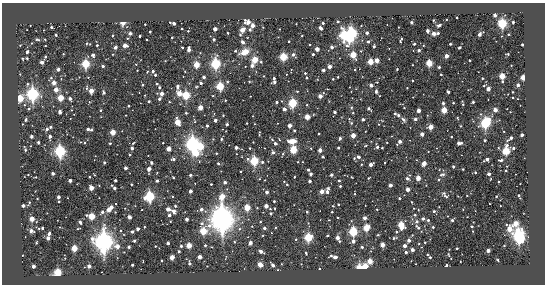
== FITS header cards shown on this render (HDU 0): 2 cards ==
NAXIS1  =                  543 / length of data axis 1
NAXIS2  =                  282 / length of data axis 2

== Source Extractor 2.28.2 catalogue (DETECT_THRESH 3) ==
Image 543 x 282 px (HDU 0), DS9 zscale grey, 1 PNG px = 1 image px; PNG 547 x 286 px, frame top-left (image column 1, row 282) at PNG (2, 3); no overlay
Background -12.2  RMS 600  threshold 1790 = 3 sigma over >= 5 px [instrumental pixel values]
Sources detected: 459; all 459 listed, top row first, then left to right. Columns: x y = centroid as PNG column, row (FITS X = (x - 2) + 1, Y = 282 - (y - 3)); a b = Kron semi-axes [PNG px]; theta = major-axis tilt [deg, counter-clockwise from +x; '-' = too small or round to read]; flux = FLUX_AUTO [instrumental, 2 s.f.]
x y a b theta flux
495 15 3 3 - 1.9e+05
457 18 2 2 - 3.6e+04
433 20 3 2 - 3.1e+04
338 21 3 3 - 5.4e+04
248 22 5 4 - 5.3e+05
411 22 3 3 - 6.6e+04
513 22 3 3 - 9.4e+04
123 23 4 4 - 5.0e+05
173 23 6 3 -20 2.5e+05
323 23 3 3 - 8.9e+04
502 23 4 4 - 6.2e+06
145 24 3 3 - 3.7e+04
296 24 2 2 - 2.4e+04
30 25 3 2 - 3.5e+04
252 25 6 3 59 4.6e+05
439 25 4 3 - 1.1e+05
361 26 2 2 - 2.9e+04
51 27 3 3 - 9.1e+04
320 28 4 3 - 1.4e+05
182 29 3 3 - 5.5e+04
215 29 3 3 - 4.2e+05
280 29 3 2 - 2.3e+04
242 30 4 3 - 8.6e+05
188 31 3 3 - 3.7e+04
427 31 3 3 - 2.1e+05
150 32 3 3 - 7.5e+04
130 33 4 4 - 9.7e+04
228 33 3 2 - 3.9e+04
352 33 5 4 - 4.8e+06
367 33 3 3 - 2.0e+05
438 33 3 3 - 9.2e+04
434 34 4 3 - 4.0e+05
480 34 5 3 - 2.7e+05
508 34 3 2 - 3.9e+04
56 35 3 3 - 8.3e+04
344 35 5 4 - 5.4e+06
112 36 3 3 - 4.8e+04
140 36 3 3 - 1.0e+05
127 38 3 3 - 3.4e+04
172 38 3 2 - 4.8e+04
37 39 6 4 -10 7.7e+04
45 39 3 3 - 3.6e+04
349 39 6 4 70 2.1e+06
147 40 3 2 - 3.2e+04
214 40 3 3 - 1.1e+05
401 40 5 2 - 7.1e+04
289 41 3 2 - 4.7e+04
242 42 4 3 - 1.6e+05
368 42 3 3 - 1.1e+05
87 43 5 3 - 6.1e+04
414 44 3 3 - 8.9e+04
450 44 3 3 - 4.7e+04
20 45 4 2 - 2.8e+04
97 45 3 3 - 5.4e+04
125 45 4 3 - 4.4e+05
522 45 3 3 - 9.3e+04
45 46 2 2 - 3.1e+04
115 47 4 3 - 1.2e+05
182 47 3 2 - 3.4e+04
332 47 3 3 - 1.9e+05
374 47 3 3 - 9.9e+04
459 48 4 3 - 8.3e+04
189 49 5 3 - 3.5e+05
317 49 3 3 - 5.7e+05
419 50 3 3 - 1.3e+05
235 51 3 3 - 5.9e+04
361 51 3 3 - 3.3e+04
27 52 3 3 - 1.4e+05
244 52 8 5 22 5.4e+05
200 53 2 2 - 2.0e+04
63 54 3 3 - 4.4e+04
313 54 3 3 - 8.6e+04
508 54 4 2 - 4.6e+04
93 55 3 3 - 1.6e+05
293 55 4 3 - 1.7e+05
353 55 4 3 - 1.8e+06
446 56 3 3 - 5.0e+05
45 57 4 3 - 7.3e+04
283 57 4 4 - 3.3e+06
27 58 3 3 - 7.0e+04
255 60 4 4 - 2.1e+06
377 60 3 3 - 6.2e+05
470 60 3 2 - 4.9e+04
42 62 3 3 - 3.7e+05
261 62 3 3 - 6.0e+04
370 62 4 3 - 1.5e+06
216 63 5 4 - 4.7e+06
429 63 4 3 - 2.1e+06
86 64 4 4 - 3.9e+06
196 65 4 3 - 1.8e+06
511 65 2 2 - 2.5e+04
103 66 3 3 - 1.2e+05
252 66 3 3 - 2.7e+05
329 66 3 3 - 4.2e+05
439 67 3 3 - 1.0e+05
58 69 3 3 - 2.6e+05
397 69 3 3 - 3.4e+04
137 70 2 2 - 3.0e+04
323 70 3 3 - 1.9e+05
153 71 3 3 - 1.1e+05
147 72 3 2 - 2.8e+04
305 73 3 3 - 5.7e+04
20 74 3 3 - 3.0e+04
441 74 3 2 - 2.9e+04
155 75 3 3 - 7.7e+04
502 76 3 3 - 1.6e+06
79 77 2 2 - 2.1e+04
204 77 3 3 - 2.2e+05
338 77 3 3 - 4.5e+04
523 77 3 3 - 1.2e+06
51 78 6 4 62 8.2e+04
88 78 3 3 - 4.0e+04
274 78 3 3 - 1.2e+05
306 78 3 3 - 7.7e+04
482 78 3 2 - 5.3e+04
333 79 3 3 - 4.1e+04
249 81 4 2 - 3.2e+04
412 81 3 2 - 4.1e+04
274 82 4 3 - 1.5e+05
377 82 2 2 - 2.7e+04
502 82 3 3 - 4.1e+04
54 83 3 3 - 5.3e+05
201 83 3 3 - 1.1e+05
27 84 5 4 - 6.7e+04
157 84 3 3 - 6.9e+04
143 85 3 3 - 7.7e+04
371 85 3 3 - 2.4e+05
518 85 3 3 - 2.4e+05
177 86 4 3 - 1.6e+05
220 86 4 4 - 3.6e+06
484 86 2 2 - 3.9e+04
159 87 3 3 - 7.6e+04
86 88 6 4 76 7.3e+04
407 88 3 3 - 3.7e+04
327 89 2 2 - 2.8e+04
488 89 4 3 - 3.7e+05
56 90 3 3 - 5.3e+05
91 91 3 3 - 8.6e+05
297 91 3 3 - 3.1e+04
376 91 5 3 - 6.6e+04
448 92 3 3 - 1.3e+05
512 92 3 2 - 4.3e+04
104 93 4 3 - 9.5e+04
179 93 4 3 - 7.5e+05
33 94 6 5 - 7.3e+06
162 94 3 3 - 3.8e+05
186 95 4 4 - 3.7e+06
213 96 3 3 - 4.0e+04
250 96 2 2 - 2.3e+04
320 96 4 3 - 4.6e+05
20 98 4 4 - 2.2e+06
60 98 4 4 - 1.7e+06
70 99 3 3 - 1.8e+05
159 99 3 3 - 1.7e+05
225 100 2 2 - 2.9e+04
149 101 3 3 - 9.3e+04
281 101 3 2 - 2.7e+04
169 102 3 3 - 4.2e+04
276 102 3 3 - 1.3e+05
473 102 3 3 - 9.5e+04
293 103 4 4 - 5.3e+06
443 103 3 3 - 1.1e+05
453 103 3 3 - 4.7e+04
24 105 5 4 - 5.6e+04
307 105 3 3 - 4.2e+04
463 105 5 4 - 5.7e+04
128 106 3 3 - 7.0e+04
200 107 4 3 - 7.8e+05
404 108 2 2 - 3.6e+04
29 109 4 4 - 8.3e+04
284 109 4 3 - 1.6e+05
369 109 4 3 - 1.3e+05
100 110 3 2 - 5.1e+04
418 110 3 3 - 4.4e+05
444 110 3 3 - 1.5e+06
495 110 3 3 - 5.2e+05
60 112 4 3 - 2.7e+05
335 112 3 3 - 1.1e+05
510 112 2 2 - 2.6e+04
186 113 3 3 - 6.1e+04
353 113 3 2 - 3.2e+04
395 114 3 3 - 7.3e+04
223 115 3 3 - 4.1e+04
398 115 3 3 - 9.8e+04
253 116 2 2 - 2.2e+04
307 117 3 3 - 1.0e+06
457 118 4 3 - 3.2e+04
363 119 3 3 - 1.7e+05
415 119 3 3 - 1.6e+05
26 120 3 3 - 7.8e+04
215 120 3 3 - 2.3e+05
403 120 6 4 -48 1.1e+05
194 121 7 3 -76 4.6e+04
177 122 4 3 - 1.5e+06
246 123 2 2 - 3.4e+04
351 123 5 5 - 6.4e+04
485 123 5 4 - 5.2e+06
22 124 2 2 - 3.2e+04
227 124 3 3 - 1.5e+05
378 124 3 2 - 2.3e+04
207 126 3 3 - 1.2e+05
289 126 3 3 - 4.6e+05
461 126 4 3 - 3.2e+04
50 127 4 3 - 5.4e+04
431 127 4 3 - 7.4e+05
47 129 3 3 - 1.4e+05
88 129 3 3 - 1.4e+05
91 130 3 3 - 8.4e+04
294 131 3 3 - 7.7e+04
113 132 3 3 - 1.2e+06
259 134 4 2 - 4.7e+04
319 134 2 2 - 3.2e+04
422 134 3 3 - 3.5e+05
353 135 3 3 - 7.6e+05
522 135 3 3 - 2.5e+05
31 136 3 3 - 1.9e+05
50 137 4 3 - 2.5e+05
451 137 2 2 - 3.8e+04
340 138 4 3 - 1.0e+05
511 138 3 3 - 1.6e+05
213 139 3 3 - 2.9e+04
221 139 4 3 - 6.1e+04
485 140 3 3 - 1.0e+05
292 141 6 4 -2 9.7e+05
38 142 3 3 - 1.0e+05
80 142 3 2 - 2.9e+04
253 142 2 2 - 2.2e+04
399 142 5 3 - 2.8e+05
84 143 4 4 - 4.8e+04
110 143 3 3 - 7.1e+04
133 143 4 2 - 3.3e+04
163 143 3 2 - 3.8e+04
275 143 3 3 - 1.6e+05
459 143 4 3 - 4.0e+05
192 144 6 6 - 9.1e+06
366 145 4 3 - 4.0e+04
201 147 4 4 - 1.8e+06
377 147 4 3 - 1.4e+05
132 148 3 3 - 2.2e+05
236 148 3 3 - 2.7e+05
250 148 3 3 - 4.5e+04
311 148 4 3 - 3.8e+04
338 148 3 2 - 3.8e+04
382 148 3 3 - 4.6e+04
513 148 3 3 - 9.0e+04
168 149 4 4 - 2.2e+05
25 150 4 3 - 8.0e+04
293 150 4 4 - 2.8e+06
320 150 3 3 - 4.7e+05
60 151 5 5 - 5.7e+06
506 151 4 4 - 3.6e+06
196 153 5 4 - 1.4e+06
216 153 3 2 - 4.3e+04
273 153 4 3 - 1.2e+05
283 154 4 3 - 5.3e+04
129 155 3 3 - 4.8e+04
322 157 3 3 - 7.5e+04
358 157 4 3 - 1.2e+05
354 158 3 3 - 4.3e+04
173 159 4 3 - 1.2e+05
487 159 4 3 - 2.2e+05
500 160 5 3 - 8.0e+04
254 161 4 4 - 5.2e+06
262 162 3 3 - 8.1e+04
385 162 2 2 - 3.6e+04
104 163 3 3 - 1.1e+05
151 163 3 3 - 6.6e+04
218 163 3 3 - 8.3e+04
424 163 4 3 - 6.7e+05
361 164 3 2 - 3.9e+04
371 165 4 3 - 3.5e+05
453 167 3 3 - 1.1e+05
125 168 3 3 - 2.3e+05
149 169 4 3 - 1.9e+05
463 169 2 2 - 3.1e+04
308 170 3 3 - 1.1e+05
241 171 2 2 - 3.2e+04
506 171 3 2 - 5.5e+04
157 172 2 2 - 2.7e+04
475 172 3 2 - 6.9e+04
53 174 3 3 - 2.3e+05
310 174 3 3 - 1.7e+05
442 174 8 5 21 1.1e+05
489 174 3 3 - 2.4e+05
28 175 2 2 - 3.8e+04
94 175 3 2 - 4.0e+04
190 175 3 3 - 1.2e+05
331 175 3 3 - 1.7e+05
36 177 3 2 - 4.1e+04
89 177 3 2 - 4.0e+04
294 177 3 2 - 4.8e+04
351 177 2 2 - 3.3e+04
173 178 3 2 - 5.2e+04
368 178 3 2 - 4.1e+04
408 178 7 3 61 1.9e+05
418 178 3 3 - 8.2e+05
259 179 3 2 - 3.0e+04
70 180 3 3 - 3.2e+05
115 180 3 3 - 1.2e+05
157 181 3 3 - 1.4e+05
309 181 3 3 - 1.5e+05
339 181 3 3 - 6.8e+04
225 182 3 3 - 1.8e+05
498 182 3 2 - 5.5e+04
131 184 3 2 - 5.8e+04
211 184 3 3 - 6.3e+04
287 185 4 3 - 5.2e+04
390 185 3 3 - 3.0e+05
340 186 3 3 - 6.9e+04
91 188 3 3 - 8.1e+05
114 188 6 3 -48 1.8e+05
408 189 3 3 - 4.3e+05
190 191 3 3 - 2.8e+05
327 191 7 3 82 1.9e+05
267 192 3 3 - 2.4e+05
322 192 3 3 - 5.6e+05
444 193 6 5 - 6.4e+04
355 194 3 2 - 3.3e+04
149 196 5 5 - 4.9e+06
172 196 3 2 - 3.5e+04
446 196 7 4 -30 5.8e+04
519 196 5 3 - 7.2e+04
58 197 3 3 - 2.5e+05
222 197 5 4 - 1.0e+06
496 197 3 2 - 2.8e+04
399 198 3 3 - 7.5e+04
274 201 3 3 - 5.6e+04
29 202 4 2 - 6.0e+04
59 202 3 3 - 5.8e+04
412 202 3 2 - 2.9e+04
116 204 2 2 - 2.4e+04
338 205 3 2 - 5.4e+04
23 206 3 3 - 2.5e+05
175 206 3 3 - 7.5e+04
266 206 3 3 - 4.6e+05
333 206 3 2 - 3.0e+04
111 207 3 3 - 3.0e+05
247 208 4 3 - 1.7e+06
257 208 2 2 - 3.2e+04
275 208 3 2 - 4.1e+04
413 208 2 2 - 2.4e+04
168 209 3 3 - 4.7e+05
201 209 4 3 - 1.7e+05
270 209 3 3 - 4.2e+04
377 209 2 2 - 3.3e+04
109 210 3 3 - 5.4e+05
418 210 3 2 - 3.2e+04
173 211 5 3 - 2.1e+05
434 211 3 3 - 9.3e+04
102 212 3 3 - 1.5e+05
115 212 3 2 - 3.1e+04
307 212 3 3 - 7.6e+04
332 212 3 3 - 5.0e+04
271 213 3 3 - 7.9e+04
169 215 3 3 - 1.3e+05
415 215 4 3 - 5.6e+04
91 216 4 4 - 2.0e+06
129 217 3 3 - 3.9e+05
338 217 3 2 - 4.2e+04
364 218 3 3 - 2.1e+05
32 219 3 3 - 9.4e+05
186 219 3 3 - 2.4e+05
222 219 11 9 89 2.3e+07
423 219 3 3 - 1.6e+05
329 220 3 2 - 2.1e+04
428 220 3 3 - 7.7e+04
452 220 3 3 - 1.2e+05
170 221 2 2 - 2.3e+04
416 221 6 6 - 9.5e+04
80 222 4 3 - 1.3e+05
260 222 3 3 - 5.1e+04
516 223 6 4 -63 8.4e+05
401 225 5 4 - 2.2e+06
472 226 5 4 - 7.9e+04
60 227 3 2 - 2.1e+04
144 227 2 2 - 3.2e+04
417 227 10 4 -41 1.2e+05
433 227 3 3 - 6.6e+04
39 228 7 2 -34 4.0e+04
42 228 3 3 - 8.9e+04
264 228 3 3 - 1.5e+05
275 228 3 2 - 3.0e+04
366 228 4 4 - 2.0e+06
78 229 3 2 - 3.9e+04
137 229 3 3 - 2.1e+05
239 229 6 5 - 8.3e+04
509 229 5 4 - 1.0e+06
31 231 5 4 - 1.4e+05
120 231 3 3 - 3.9e+04
203 231 6 4 -79 2.4e+06
132 232 3 3 - 1.4e+05
353 232 4 4 - 5.0e+06
396 232 3 3 - 5.0e+04
271 233 2 2 - 2.4e+04
49 234 4 3 - 1.4e+05
263 235 3 2 - 3.3e+04
327 235 3 2 - 4.1e+04
378 235 3 2 - 4.4e+04
412 235 3 2 - 3.0e+04
518 236 6 6 - 6.0e+06
48 238 3 3 - 3.4e+05
308 238 4 4 - 4.2e+06
337 238 3 3 - 3.7e+05
394 238 5 3 - 6.3e+04
92 239 5 4 - 2.0e+05
296 239 3 3 - 4.2e+04
519 240 4 4 - 1.5e+06
104 241 9 7 86 1.5e+07
134 241 3 3 - 1.2e+05
339 241 3 2 - 5.5e+04
353 241 3 3 - 2.0e+05
409 241 3 3 - 2.3e+05
36 242 3 2 - 4.0e+04
234 242 3 3 - 3.8e+04
425 242 2 2 - 3.0e+04
168 243 3 3 - 1.7e+05
250 243 3 3 - 3.7e+05
205 245 3 3 - 8.5e+04
382 245 3 3 - 6.5e+05
117 246 5 4 - 4.0e+05
155 246 3 3 - 3.7e+04
181 246 3 3 - 1.1e+05
189 246 4 3 - 1.1e+06
405 246 3 3 - 3.2e+05
504 246 3 3 - 4.8e+04
129 247 3 3 - 1.3e+05
362 247 3 3 - 9.7e+04
74 248 4 3 - 1.6e+06
457 248 3 2 - 6.2e+04
412 250 3 3 - 3.0e+05
179 251 3 3 - 9.7e+04
488 251 3 3 - 3.2e+05
124 252 2 2 - 2.8e+04
261 252 5 3 - 2.3e+05
406 252 3 3 - 1.2e+05
306 253 3 3 - 5.4e+04
427 255 3 3 - 4.7e+04
448 255 3 2 - 3.9e+04
172 257 3 3 - 7.5e+05
200 257 3 3 - 4.0e+05
334 257 8 3 -14 2.7e+05
430 257 3 3 - 6.6e+04
65 258 2 2 - 2.5e+04
161 260 3 2 - 4.3e+04
498 260 3 3 - 4.9e+04
370 261 4 3 - 8.4e+05
189 263 4 3 - 1.3e+05
260 264 4 3 - 9.0e+05
301 264 2 2 - 2.4e+04
132 265 3 3 - 1.0e+05
273 265 4 3 - 2.1e+05
33 266 3 3 - 3.7e+05
89 266 3 3 - 3.8e+05
207 266 2 2 - 2.1e+04
365 266 4 4 - 1.3e+06
446 266 3 3 - 6.2e+04
359 268 4 4 - 6.7e+05
319 269 3 2 - 3.8e+04
58 272 4 4 - 2.9e+06